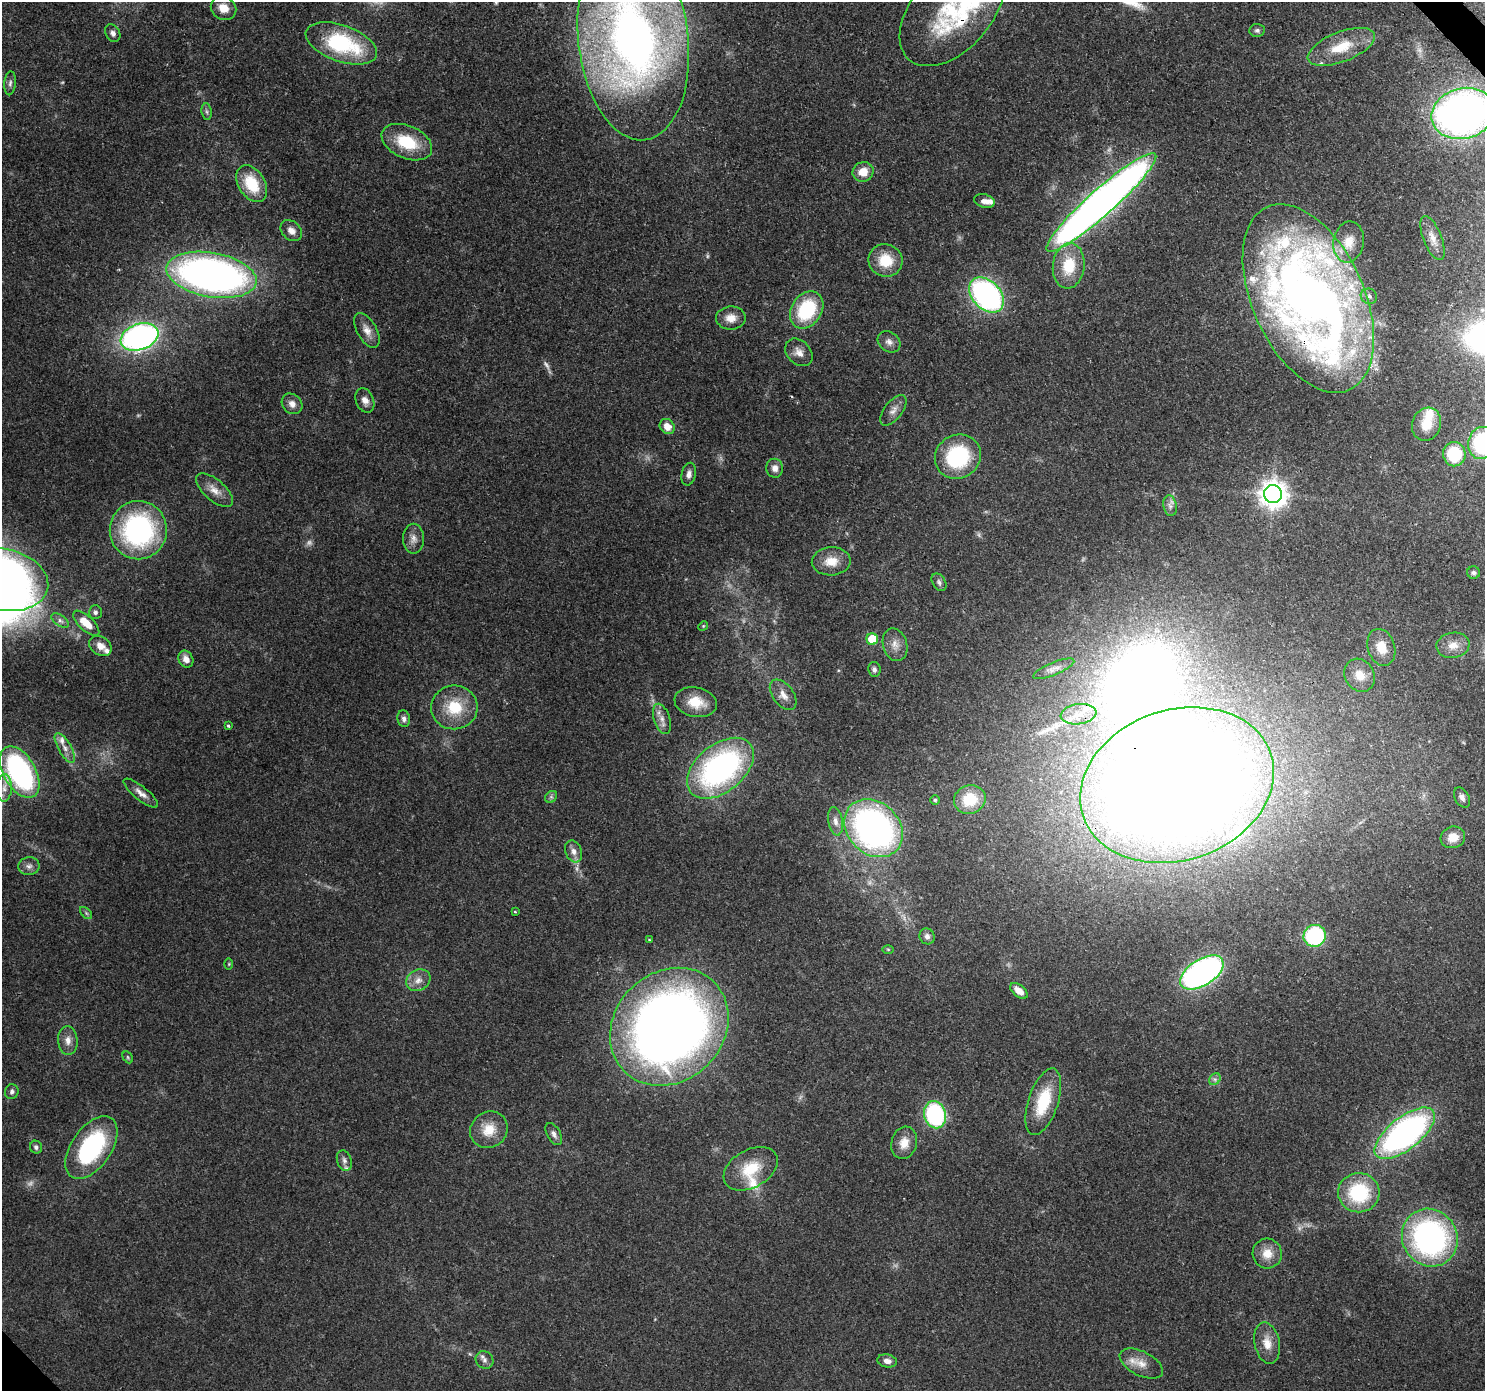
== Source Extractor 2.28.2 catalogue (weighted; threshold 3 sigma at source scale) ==
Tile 10 of 4 x 4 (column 2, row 3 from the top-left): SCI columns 1573-3055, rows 1619-3007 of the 6116 x 6076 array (HDU 1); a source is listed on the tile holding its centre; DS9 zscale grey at full resolution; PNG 1487 x 1393 px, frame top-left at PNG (2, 2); each listed source drawn as its Kron ellipse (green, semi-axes under 4 px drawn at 4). Shown black and unused: <1% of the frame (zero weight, under 3 of 4 exposures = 7% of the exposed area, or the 3 px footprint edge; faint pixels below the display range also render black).
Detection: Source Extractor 2.28.2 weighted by HDU 2 'WHT'; one run over the whole footprint, this tile lists its part. Background 0.124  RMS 0.0044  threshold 0.0196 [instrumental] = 3 sigma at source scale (4.5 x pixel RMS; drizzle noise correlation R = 1.50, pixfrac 1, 0.0396/0.0396 arcsec/px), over >= 5 px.
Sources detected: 141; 11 too faint to see at this stretch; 1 inside a brighter object's white glare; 1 long thin detection or spike segment (spike, bleed or trail) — neither listed nor drawn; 12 inside a brighter listed object's ellipse — not listed separately; the other 116 listed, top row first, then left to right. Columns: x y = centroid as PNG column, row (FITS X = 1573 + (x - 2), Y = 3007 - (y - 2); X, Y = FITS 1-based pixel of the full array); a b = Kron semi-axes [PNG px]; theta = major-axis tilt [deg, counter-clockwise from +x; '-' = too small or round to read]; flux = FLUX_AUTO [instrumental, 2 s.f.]
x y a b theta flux
223 8 13 11 -30 5.4
952 11 65 39 48 54
1257 30 7 6 - 1.1
113 33 9 7 -59 1.9
633 40 101 55 -83 320
341 43 37 18 -20 46
1341 47 35 15 21 16
10 83 12 5 85 1.5
207 112 8 5 -83 1.1
1463 113 32 25 15 240
407 142 26 16 -23 19
863 172 10 10 - 6.6
252 184 20 13 -58 17
984 201 10 6 -15 2.7
1101 202 72 13 42 430
291 231 12 9 -43 3.4
1432 238 23 9 -69 4.5
1349 242 21 15 81 8.3
886 260 17 16 - 12
1069 266 23 16 83 16
212 275 46 22 -10 250
987 295 20 14 -46 120
1369 296 8 7 - 1.6
1308 298 100 55 -66 470
807 310 20 15 56 32
731 318 15 11 1 5
367 330 19 9 -61 4.3
140 337 19 13 19 160
889 342 12 9 -38 2.6
799 352 15 11 -46 3.9
365 400 13 9 -68 3.1
292 404 11 9 -46 3.1
893 410 18 9 52 3.4
1427 424 17 14 70 9.3
667 426 8 7 - 4.6
1482 443 16 14 71 48
1454 454 12 11 - 24
958 457 23 21 34 38
775 468 9 8 - 2.9
689 474 11 7 78 2.2
215 490 23 10 -41 5.3
1273 494 9 9 - 500
1170 506 10 6 -80 2
138 530 29 28 - 82
414 539 15 10 90 3.4
831 561 19 14 4 7.3
1474 573 6 6 - 1.2
3 580 46 31 -11 390
939 582 9 6 -57 1.3
95 612 7 6 - 1.3
60 620 10 5 -35 1.6
86 623 16 7 -42 8
703 626 5 4 - 0.5
872 639 6 5 - 16
895 645 16 12 -74 4.3
1453 645 16 12 9 5.4
100 646 12 9 -34 4
1381 647 19 13 -72 8.6
186 659 9 7 -64 3.4
874 669 7 6 - 1.4
1054 669 22 6 22 2.8
1360 675 17 14 -58 6.9
783 695 17 10 -53 4.4
696 702 21 14 -11 9.8
454 707 23 22 - 17
1078 714 18 10 8 6.3
404 719 8 6 -82 1.8
662 719 16 8 -72 3.3
228 726 3 3 - 0.83
65 748 17 6 -60 3.5
720 768 38 23 39 120
20 772 28 16 -60 100
1177 785 99 75 18 1300
4 788 14 7 89 3.7
141 793 21 7 -39 3.4
551 797 7 5 44 1
1462 798 11 7 -61 2.2
970 799 16 14 20 14
935 800 5 5 - 0.67
835 821 14 7 -80 2.9
873 828 32 26 -44 160
1453 837 12 10 18 6
574 851 11 8 -68 2.8
29 866 11 9 8 2.2
515 912 3 2 - 0.44
86 913 7 4 -45 0.83
927 936 8 7 - 1.7
1315 936 11 11 - 43
649 940 4 3 - 0.47
888 949 5 3 - 0.47
229 964 6 4 89 0.47
1202 973 24 13 32 140
418 980 12 10 29 3.7
1019 991 10 6 -39 5
669 1027 63 54 45 530
68 1040 14 10 -86 3.7
128 1057 6 4 -61 0.64
1215 1079 6 5 - 1.2
12 1092 7 6 - 1.6
1043 1102 34 15 72 20
935 1115 14 11 -76 56
489 1130 19 17 36 9.7
1405 1133 36 16 38 140
554 1134 12 6 -61 1.9
904 1143 16 12 75 5.9
36 1147 6 6 - 1.3
91 1147 35 20 56 55
344 1160 10 7 -72 1.7
751 1169 29 18 30 15
1359 1193 21 19 1 30
1430 1238 29 27 -59 120
1267 1254 15 14 - 6.8
1267 1343 21 12 -78 6.5
484 1360 9 8 - 2
887 1361 10 6 -11 2.3
1141 1364 23 12 -27 6.4
Overlapping masked pixels (flux is a lower limit): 4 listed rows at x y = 633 40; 1463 113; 1308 298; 1177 785
Isophote crosses this tile's border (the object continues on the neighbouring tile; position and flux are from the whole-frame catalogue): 5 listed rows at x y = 952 11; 633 40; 1463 113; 1482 443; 3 580